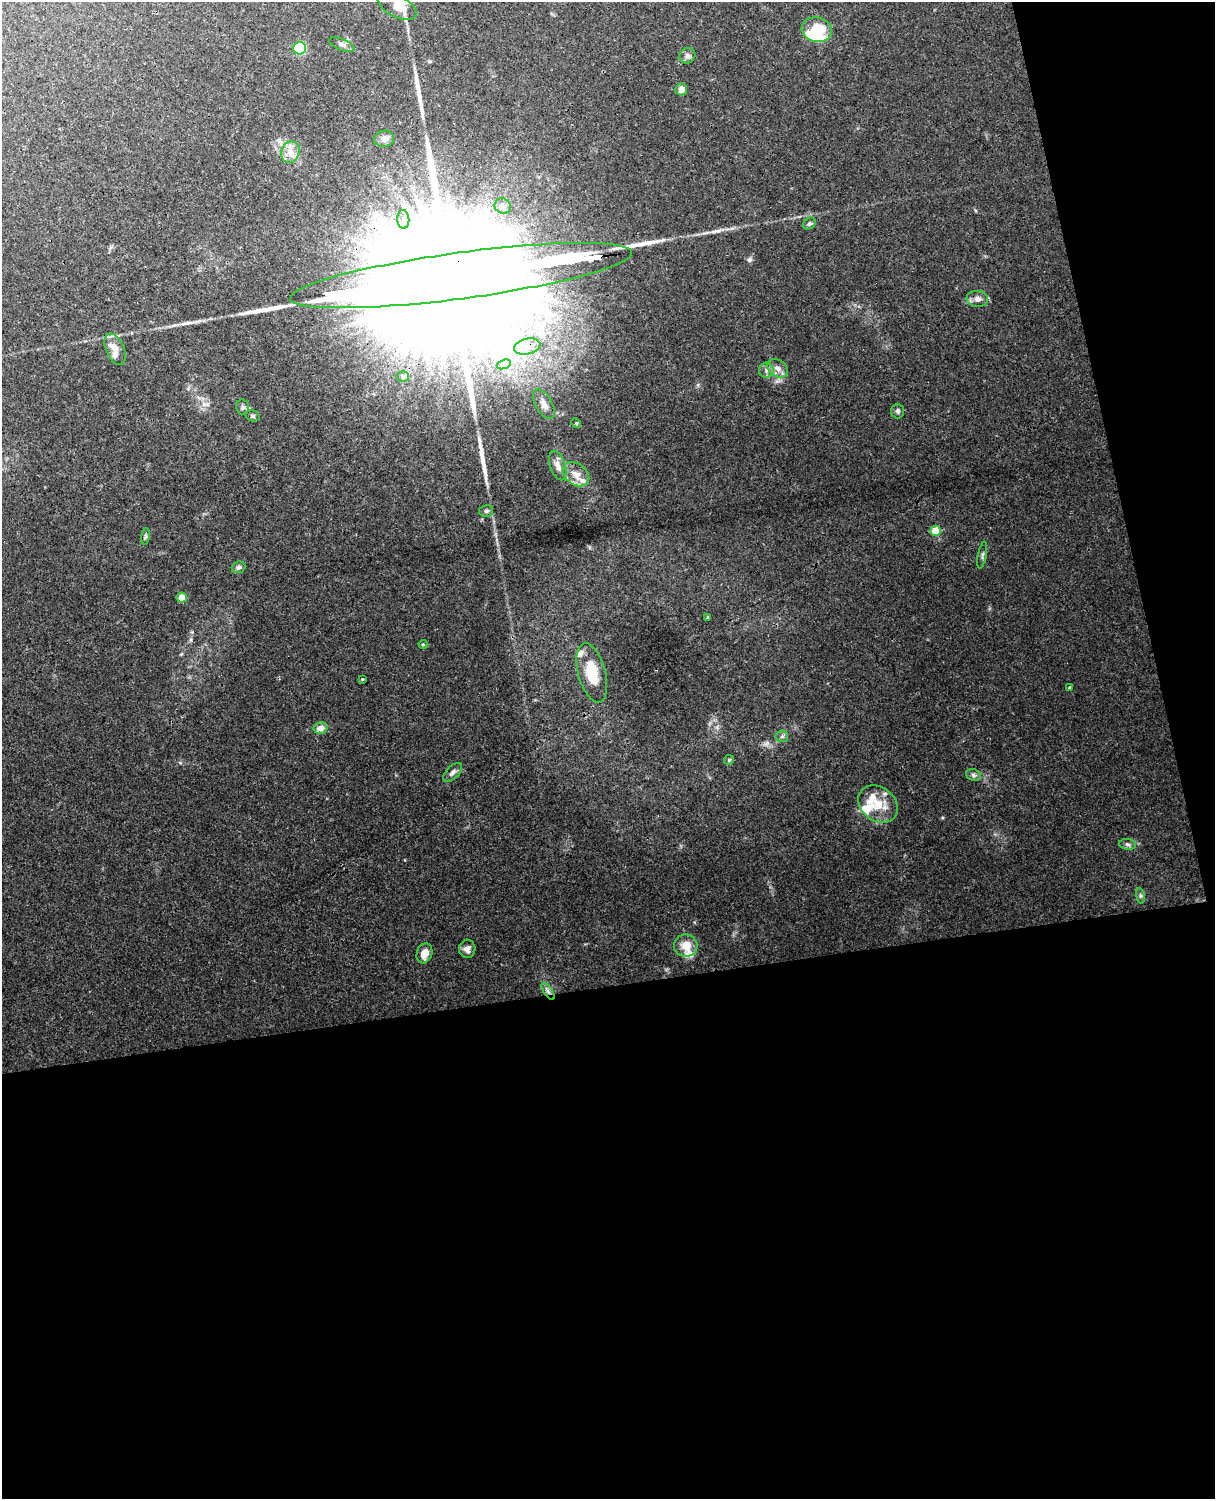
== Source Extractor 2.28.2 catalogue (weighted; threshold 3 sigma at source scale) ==
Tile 12 of 4 x 3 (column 4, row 3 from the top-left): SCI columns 3697-4909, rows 155-1651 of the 4967 x 4909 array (HDU 1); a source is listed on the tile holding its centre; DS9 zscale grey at full resolution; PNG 1217 x 1501 px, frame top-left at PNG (2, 2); each listed source drawn as its Kron ellipse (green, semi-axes under 4 px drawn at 4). Shown black and unused: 39% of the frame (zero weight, under 3 of 4 exposures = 6% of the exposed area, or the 3 px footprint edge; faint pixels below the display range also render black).
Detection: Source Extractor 2.28.2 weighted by HDU 2 'WHT'; one run over the whole footprint, this tile lists its part. Background 0.0256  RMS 0.0031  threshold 0.0138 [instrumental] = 3 sigma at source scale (4.5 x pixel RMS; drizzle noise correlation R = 1.50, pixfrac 1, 0.05/0.05 arcsec/px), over >= 5 px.
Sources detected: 66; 1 inside a brighter object's white glare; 6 long thin detections or spike segments (spike, bleed or trail) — neither listed nor drawn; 10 inside a brighter listed object's ellipse — not listed separately; the other 49 listed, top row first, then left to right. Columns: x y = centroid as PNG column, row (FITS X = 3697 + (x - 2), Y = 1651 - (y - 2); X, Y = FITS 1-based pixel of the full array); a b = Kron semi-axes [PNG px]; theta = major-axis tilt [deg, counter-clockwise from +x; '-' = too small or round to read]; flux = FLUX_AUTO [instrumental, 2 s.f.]
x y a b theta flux
397 6 21 11 -27 4.5
817 30 15 12 -14 8.8
342 44 13 5 -22 1.2
300 48 6 6 - 14
687 56 8 7 - 0.97
681 89 6 6 - 1.9
384 139 10 8 13 2.2
290 152 11 9 71 2.4
503 206 8 7 - 1.2
403 219 9 6 -85 1.5
809 224 7 5 37 0.65
461 276 172 23 8 69000
977 299 10 8 -9 1.5
527 347 13 8 13 2.9
115 349 17 9 -65 2.7
504 364 7 4 19 0.89
777 368 11 8 -35 2
766 370 7 7 - 1.1
403 376 6 5 - 0.81
544 404 16 8 -60 2.4
242 407 8 6 -80 0.88
898 411 7 6 - 0.64
253 416 7 5 -15 0.61
576 423 5 4 - 0.35
558 466 15 7 -71 2.1
576 474 14 10 -37 3.1
486 511 7 5 11 0.76
936 531 5 5 - 11
145 536 8 4 81 0.5
982 555 14 3 79 0.63
238 567 7 5 20 0.9
182 598 5 5 - 3.3
708 618 3 3 - 0.39
423 644 4 4 - 0.35
592 673 30 13 -75 9
362 679 3 2 - 0.27
1069 687 4 3 - 0.22
321 728 7 5 12 2.2
782 736 6 6 - 0.71
729 760 5 5 - 0.41
453 772 12 6 45 1.3
973 775 7 5 -22 0.79
878 804 21 16 -38 6.9
1127 844 8 5 -7 0.76
1140 896 8 4 -82 0.57
686 946 12 11 - 3.9
467 949 9 8 - 1.6
424 953 10 7 71 3
548 991 10 4 -57 0.92
Overlapping masked pixels (flux is a lower limit): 2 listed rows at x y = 461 276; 548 991
Isophote crosses this tile's border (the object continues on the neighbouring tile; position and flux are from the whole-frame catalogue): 2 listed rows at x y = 397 6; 461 276